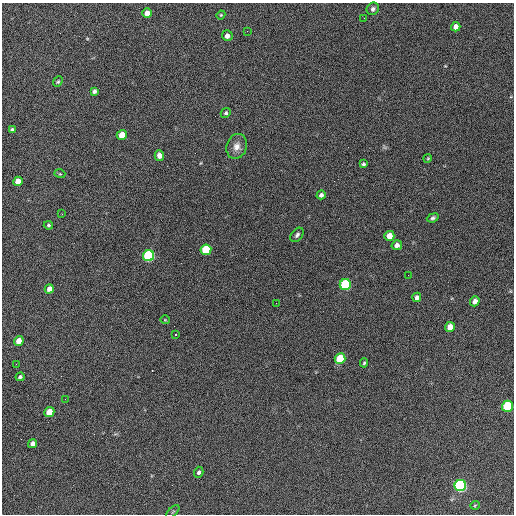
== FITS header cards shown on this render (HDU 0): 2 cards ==
NAXIS1  =                  512 / Axis length
NAXIS2  =                  512 / Axis length

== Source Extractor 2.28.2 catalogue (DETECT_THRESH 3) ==
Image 512 x 512 px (HDU 0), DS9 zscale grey, 1 PNG px = 1 image px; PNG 516 x 516 px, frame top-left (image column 1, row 512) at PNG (2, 3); each listed source drawn as its Kron ellipse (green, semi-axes under 4 px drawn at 4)
Background 635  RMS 27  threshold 81.3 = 3 sigma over >= 5 px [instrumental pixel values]
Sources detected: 49; all 49 listed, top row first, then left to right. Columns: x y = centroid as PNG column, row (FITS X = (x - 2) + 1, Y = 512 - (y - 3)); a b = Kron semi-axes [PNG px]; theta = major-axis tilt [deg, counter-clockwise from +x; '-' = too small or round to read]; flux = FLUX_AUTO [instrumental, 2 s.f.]
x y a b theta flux
373 9 6 6 - 5100
147 13 5 4 - 12000
221 15 4 4 - 1900
364 18 3 2 - 1500
456 27 5 4 - 12000
247 31 3 2 - 1900
227 36 5 5 - 9200
58 82 6 4 48 2600
94 91 4 4 - 4800
226 113 5 4 - 3300
12 129 4 4 - 3100
122 135 5 5 - 24000
237 146 13 10 72 14000
159 155 5 4 - 8900
428 158 4 3 - 1700
363 164 4 3 - 3200
60 174 5 3 - 1800
18 181 5 4 - 22000
321 195 5 4 - 5800
62 214 2 2 - 960
433 218 6 4 21 3600
48 225 4 3 - 2700
297 235 8 5 49 4500
389 236 5 5 - 23000
397 245 5 5 - 8400
206 250 5 5 - 94000
149 256 6 5 - 280000
408 275 2 2 - 820
345 284 5 5 - 210000
49 289 5 4 - 9900
417 297 5 4 - 5800
475 301 5 4 - 9500
276 303 2 2 - 1000
165 320 5 3 - 1300
450 327 5 5 - 22000
176 335 3 2 - 2400
19 341 5 4 - 18000
340 358 5 5 - 91000
364 363 4 4 - 2300
16 364 2 2 - 1000
20 377 4 4 - 3600
65 399 2 2 - 1100
507 406 5 5 - 140000
49 412 5 4 - 30000
32 444 5 4 - 8100
199 472 5 4 - 4300
460 485 6 5 - 450000
475 505 5 3 - 1400
173 512 8 3 45 1900